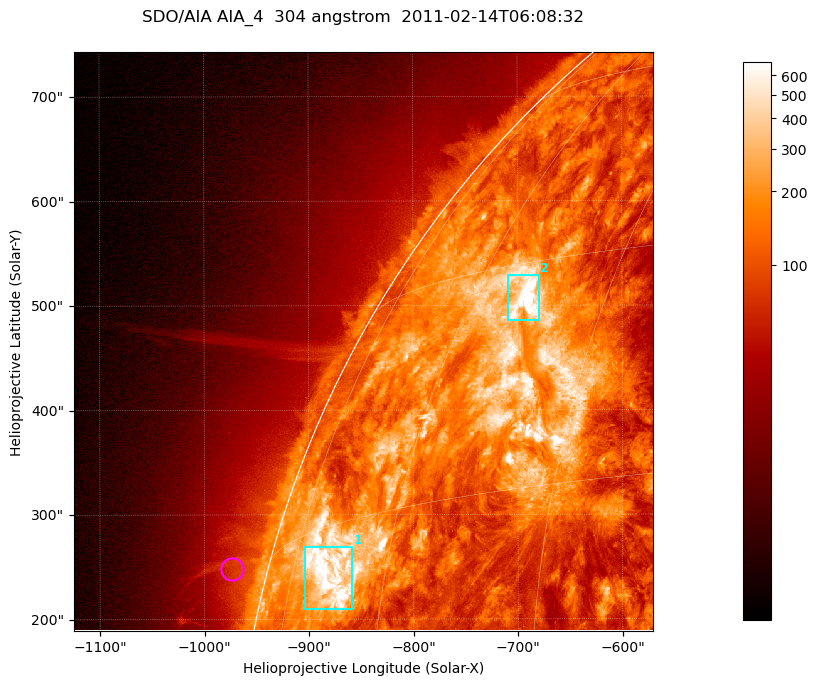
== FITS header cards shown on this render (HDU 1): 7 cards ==
TELESCOP= 'SDO/AIA '           / For AIA: SDO/AIA
INSTRUME= 'AIA_4   '           / For AIA: AIA_ATA1, AIA_ATA2, AIA_ATA3 or AIA_AT
WAVELNTH=                  304 / [angstrom] Wavelength
WAVEUNIT= 'angstrom'           / Wavelength unit: angstrom
DATE-OBS= '2011-02-14T06:08:32.123' / [ISO] Date when observation started; ISO 8
CTYPE1  = 'HPLN-TAN'           / CTYPE1; Typically HPLN
CTYPE2  = 'HPLT-TAN'           / CTYPE2; Typically HPLT

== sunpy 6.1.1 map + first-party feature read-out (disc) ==
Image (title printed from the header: SDO/AIA AIA_4  304 angstrom  2011-02-14T06:08:32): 923 x 923 px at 0.6 arcsec/px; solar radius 972 arcsec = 1619 px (partial field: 4.9% of the solar disc is inside the frame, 47% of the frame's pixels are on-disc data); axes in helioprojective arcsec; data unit not stated in the header (colour bar unlabelled)
Orientation: roll -0.132 deg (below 1 deg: not rotated)
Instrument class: DISC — disc imager (sunpy class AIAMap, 304 A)
Bright regions (active regions / flare kernels): reference = the on-disc median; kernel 7 px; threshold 5 sigma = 377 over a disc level ~130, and >= 1.15x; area >= 851 px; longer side >= 11 px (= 6.6 arcsec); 2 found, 2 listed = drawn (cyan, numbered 1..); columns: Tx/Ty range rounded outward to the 2 arcsec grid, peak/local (2 s.f.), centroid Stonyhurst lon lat
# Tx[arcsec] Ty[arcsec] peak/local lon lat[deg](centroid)
1 -906..-858 208..270 9.8 -68 +12
2 -710..-678 486..530 14 -53 +27
Off-limb structures (1.02-1.3 R_sun): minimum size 400 px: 3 found; the strongest spans PA ~75 deg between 1.02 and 1.07 R_sun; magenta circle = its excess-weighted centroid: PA ~75 deg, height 1.03 R_sun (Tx ~-974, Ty ~248 arcsec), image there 1.6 x the reference